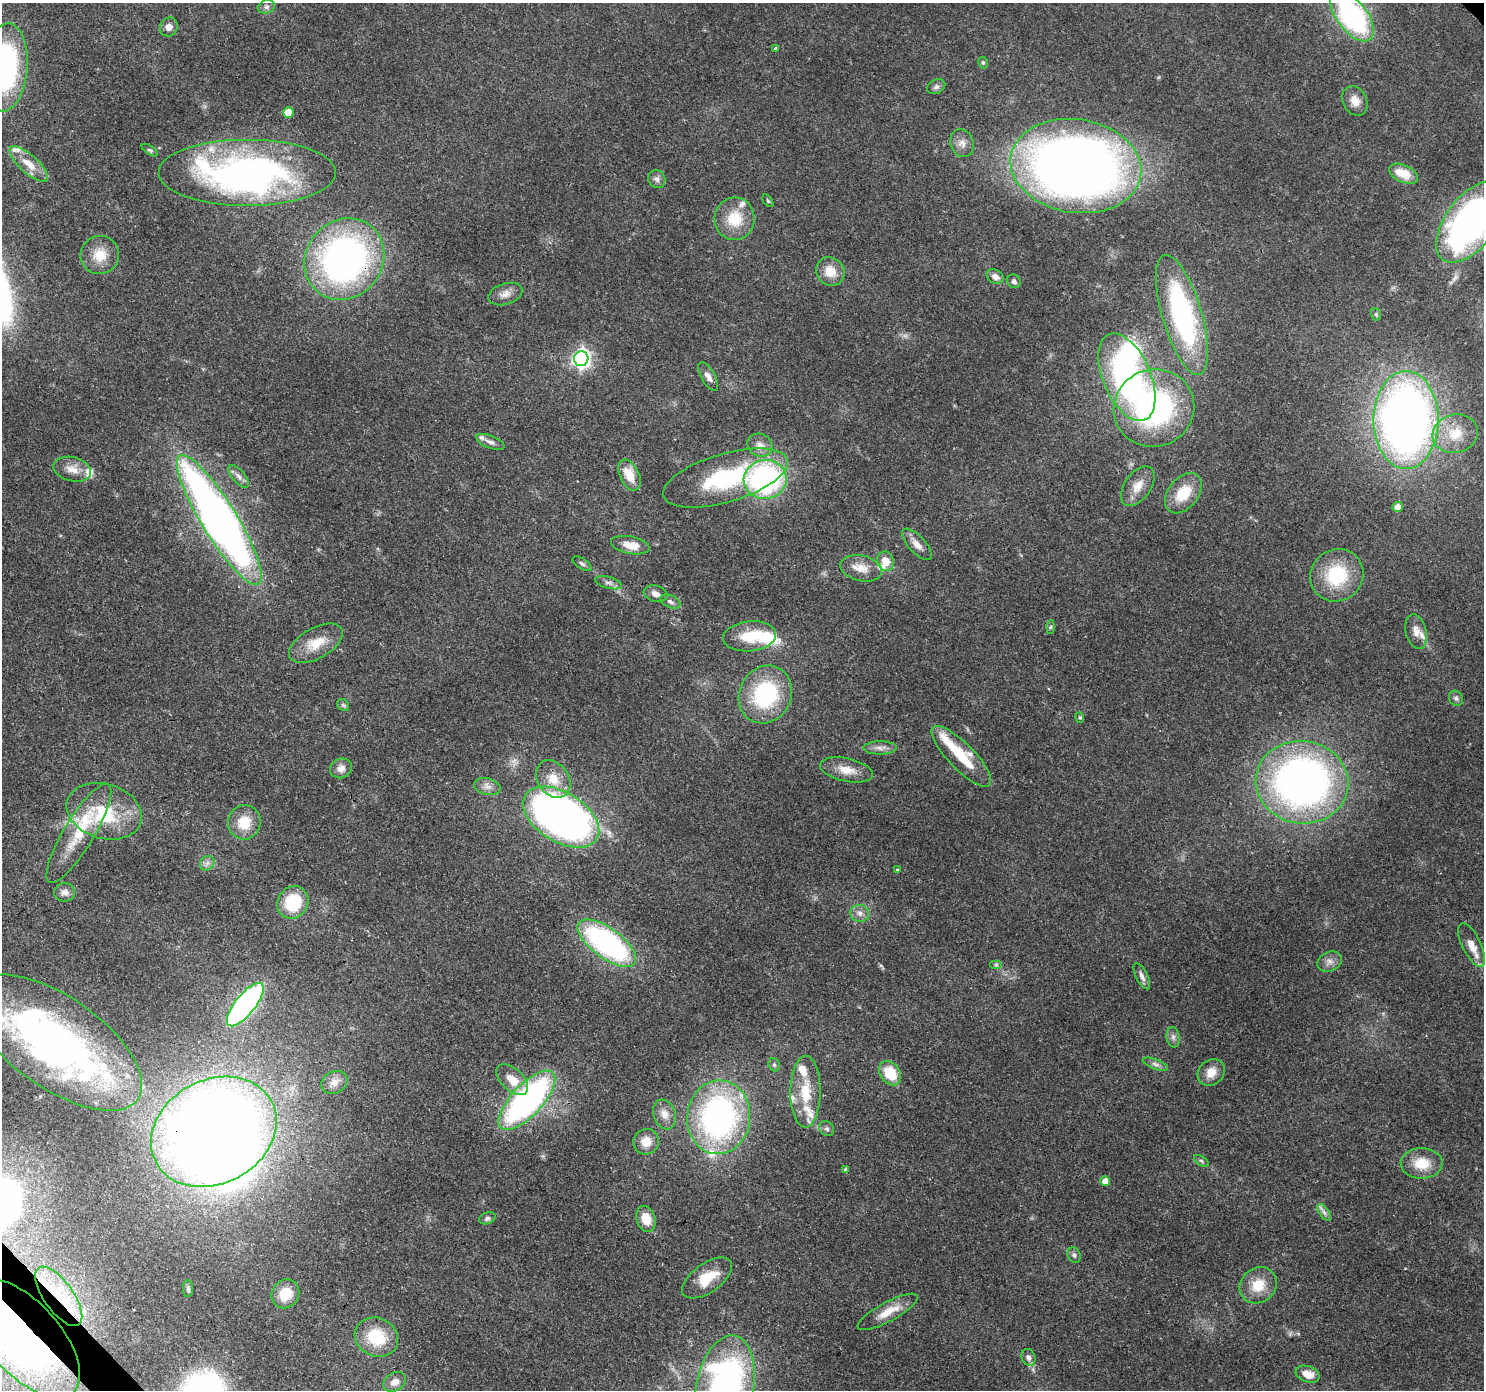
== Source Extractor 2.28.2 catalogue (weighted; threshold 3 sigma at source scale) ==
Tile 7 of 4 x 4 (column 3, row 2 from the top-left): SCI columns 3055-4536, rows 3005-4392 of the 6113 x 6069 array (HDU 1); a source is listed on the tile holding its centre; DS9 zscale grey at full resolution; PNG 1486 x 1392 px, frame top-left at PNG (2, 3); each listed source drawn as its Kron ellipse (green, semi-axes under 4 px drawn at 4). Shown black and unused: <1% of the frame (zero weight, under 3 of 4 exposures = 7% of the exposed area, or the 3 px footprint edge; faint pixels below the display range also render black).
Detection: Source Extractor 2.28.2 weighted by HDU 2 'WHT'; one run over the whole footprint, this tile lists its part. Background 0.13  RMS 0.0047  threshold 0.0213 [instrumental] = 3 sigma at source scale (4.5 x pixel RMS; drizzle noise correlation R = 1.50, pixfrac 1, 0.0396/0.0396 arcsec/px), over >= 5 px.
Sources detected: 145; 1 too faint to see at this stretch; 7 inside a brighter object's white glare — neither listed nor drawn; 19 inside a brighter listed object's ellipse — not listed separately; the other 118 listed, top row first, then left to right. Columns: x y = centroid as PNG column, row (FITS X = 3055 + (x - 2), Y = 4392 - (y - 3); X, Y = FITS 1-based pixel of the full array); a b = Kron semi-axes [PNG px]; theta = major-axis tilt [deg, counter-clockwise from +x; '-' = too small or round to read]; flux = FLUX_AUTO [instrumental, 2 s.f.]
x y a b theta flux
266 7 9 6 14 1.5
1352 16 29 15 -53 91
169 27 10 8 59 3.1
776 48 4 3 - 1.1
983 63 6 4 -75 0.8
5 67 44 22 85 96
936 87 9 6 27 1.6
1355 101 15 12 -63 5.1
288 112 5 5 - 9.4
962 143 14 11 -70 4.1
150 150 9 4 -32 0.82
29 164 24 9 -42 7.5
1076 166 66 47 -8 580
247 173 89 33 0 190
1404 174 15 8 -25 10
657 179 9 8 - 1.9
768 201 7 3 -55 0.64
735 219 21 20 - 15
1471 222 47 25 53 190
100 255 19 19 - 9.9
344 259 42 38 50 180
830 271 15 13 -44 8.2
995 276 9 6 -26 2.9
1014 281 7 6 - 1.6
505 294 17 10 18 4
1376 314 6 5 - 0.82
1182 315 62 20 -73 94
581 359 7 7 - 190
708 377 16 7 -61 3.3
1127 377 47 24 -67 110
1154 408 40 38 24 110
1406 420 49 32 90 350
1455 434 23 19 14 14
490 442 15 6 -21 2.3
760 445 13 11 -28 3.8
72 469 19 12 -14 5.8
629 475 17 9 -64 9.5
239 476 14 6 -50 2.6
725 478 65 24 16 54
765 479 21 19 9 100
1138 486 22 13 55 7.2
1183 493 23 15 52 14
1397 507 5 5 - 3.8
219 520 75 17 -58 390
917 544 20 8 -47 4.6
630 545 20 8 -11 7.1
885 561 10 8 -71 6
582 564 11 5 -34 1.2
861 568 21 12 -12 7
1337 575 27 25 38 28
608 583 14 5 -15 2
655 594 12 8 -16 2.9
670 601 10 6 -25 1.7
1051 627 6 4 88 0.8
1416 632 18 10 -76 4.4
750 636 27 15 6 17
316 643 29 15 29 11
765 694 30 26 62 47
1456 698 8 6 -54 1.3
343 705 6 5 - 0.87
1080 717 5 4 - 0.61
880 748 17 6 0 2.9
961 756 40 13 -46 22
341 768 11 9 24 3.6
846 770 27 11 -12 7.6
553 779 20 15 -55 10
1302 782 46 41 -9 230
487 787 13 8 -13 3
104 811 38 27 -17 29
561 817 42 24 -31 380
244 822 17 16 - 12
79 833 57 15 59 21
207 863 8 6 46 1.8
897 870 4 4 - 0.45
65 892 10 9 - 2.8
293 902 17 15 54 22
860 913 9 8 - 2.6
607 943 34 15 -36 110
1472 945 24 9 -64 6.1
1330 961 13 9 27 3
996 964 6 4 0 0.75
1142 976 14 6 -63 2.4
245 1005 26 10 51 120
1173 1037 10 6 -81 1.9
57 1043 99 45 -35 230
1155 1064 13 5 -20 1.8
774 1065 7 5 -69 0.92
1211 1072 14 12 45 6.2
890 1073 13 10 -53 16
512 1080 19 11 -43 8
334 1082 14 10 27 3.7
805 1092 36 15 89 16
527 1100 38 15 47 140
664 1114 15 11 -70 4.7
719 1117 37 31 85 130
827 1129 8 7 - 1.3
214 1132 65 52 28 750
646 1142 13 12 - 6.1
1201 1161 8 4 -33 0.87
1422 1163 21 15 1 11
845 1169 3 3 - 1
1105 1181 5 5 - 4.8
1324 1212 10 5 -54 1.6
487 1218 8 5 23 1.2
646 1219 13 9 -73 7.8
1074 1255 8 6 -65 1.4
707 1278 29 14 35 13
1258 1285 19 17 41 11
188 1289 8 5 -89 1.1
285 1294 15 13 57 11
59 1296 35 15 -55 22
888 1312 34 9 28 8.8
376 1337 22 19 -26 20
24 1338 73 36 -48 210
1029 1357 9 7 -64 2.3
1308 1374 12 8 -20 6.7
395 1382 12 9 31 3.7
725 1388 53 28 79 170
Overlapping masked pixels (flux is a lower limit): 6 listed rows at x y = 344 259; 219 520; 561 817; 214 1132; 59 1296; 24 1338
Isophote crosses this tile's border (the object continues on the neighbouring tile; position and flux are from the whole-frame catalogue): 6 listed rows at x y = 1352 16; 5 67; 1471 222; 57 1043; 24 1338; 725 1388